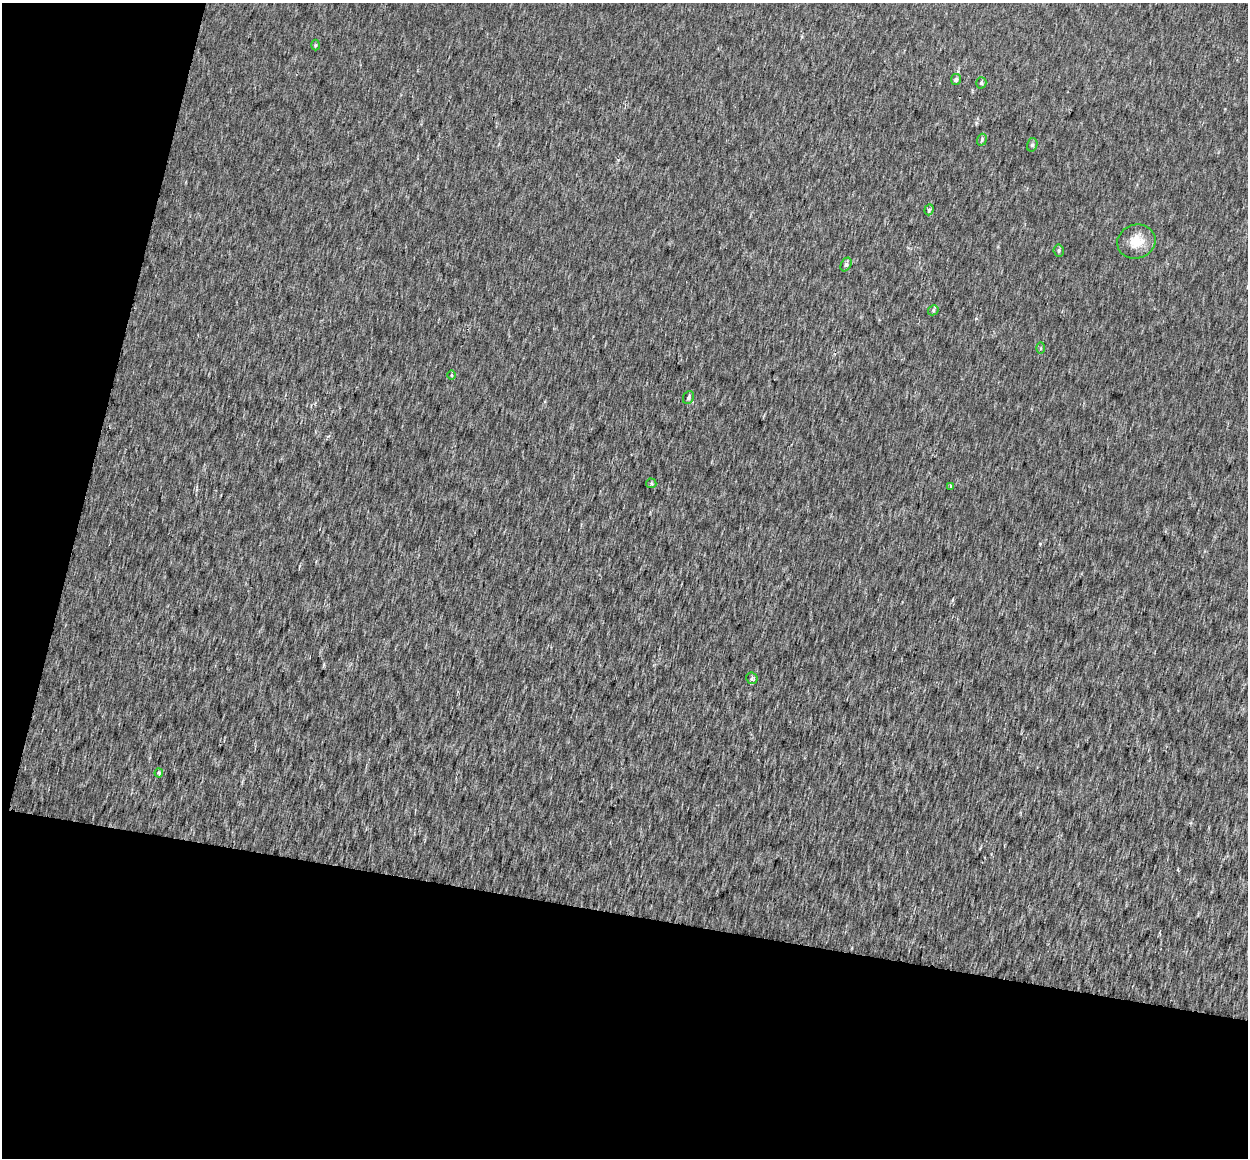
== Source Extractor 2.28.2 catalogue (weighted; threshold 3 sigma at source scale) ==
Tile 3 of 2 x 2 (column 1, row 2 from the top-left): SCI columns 1-1246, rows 131-1286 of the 2503 x 2587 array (HDU 1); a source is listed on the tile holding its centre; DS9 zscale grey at full resolution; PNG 1250 x 1160 px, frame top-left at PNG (2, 3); each listed source drawn as its Kron ellipse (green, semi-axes under 4 px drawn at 4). Shown black and unused: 27% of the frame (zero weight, under 2 of 3 exposures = <1% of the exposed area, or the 3 px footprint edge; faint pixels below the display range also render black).
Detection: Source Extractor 2.28.2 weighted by HDU 2 'WHT'; one run over the whole footprint, this tile lists its part. Background 0.00302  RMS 0.0089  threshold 0.0398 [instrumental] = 3 sigma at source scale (4.5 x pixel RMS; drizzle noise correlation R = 1.50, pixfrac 1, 0.0396/0.0396 arcsec/px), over >= 5 px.
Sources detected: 17; all 17 listed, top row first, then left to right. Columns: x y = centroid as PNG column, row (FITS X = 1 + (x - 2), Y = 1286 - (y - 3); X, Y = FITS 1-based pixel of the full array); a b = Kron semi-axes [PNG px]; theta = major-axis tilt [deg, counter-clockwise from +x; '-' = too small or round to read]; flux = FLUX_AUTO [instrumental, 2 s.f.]
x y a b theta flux
316 45 5 3 - 1
956 79 5 5 - 2.3
981 83 6 5 - 1.6
982 140 6 4 71 1.5
1032 145 7 5 75 1.6
929 210 5 4 - 1.4
1136 242 19 17 19 15
1059 250 6 5 - 1.4
846 264 7 5 62 1.9
933 310 5 4 - 1.4
1041 348 5 3 - 0.91
451 375 5 3 - 0.89
688 397 7 5 67 1.8
651 483 5 5 - 1.4
950 486 3 3 - 1.2
752 678 6 5 - 1.8
159 773 4 4 - 1.1